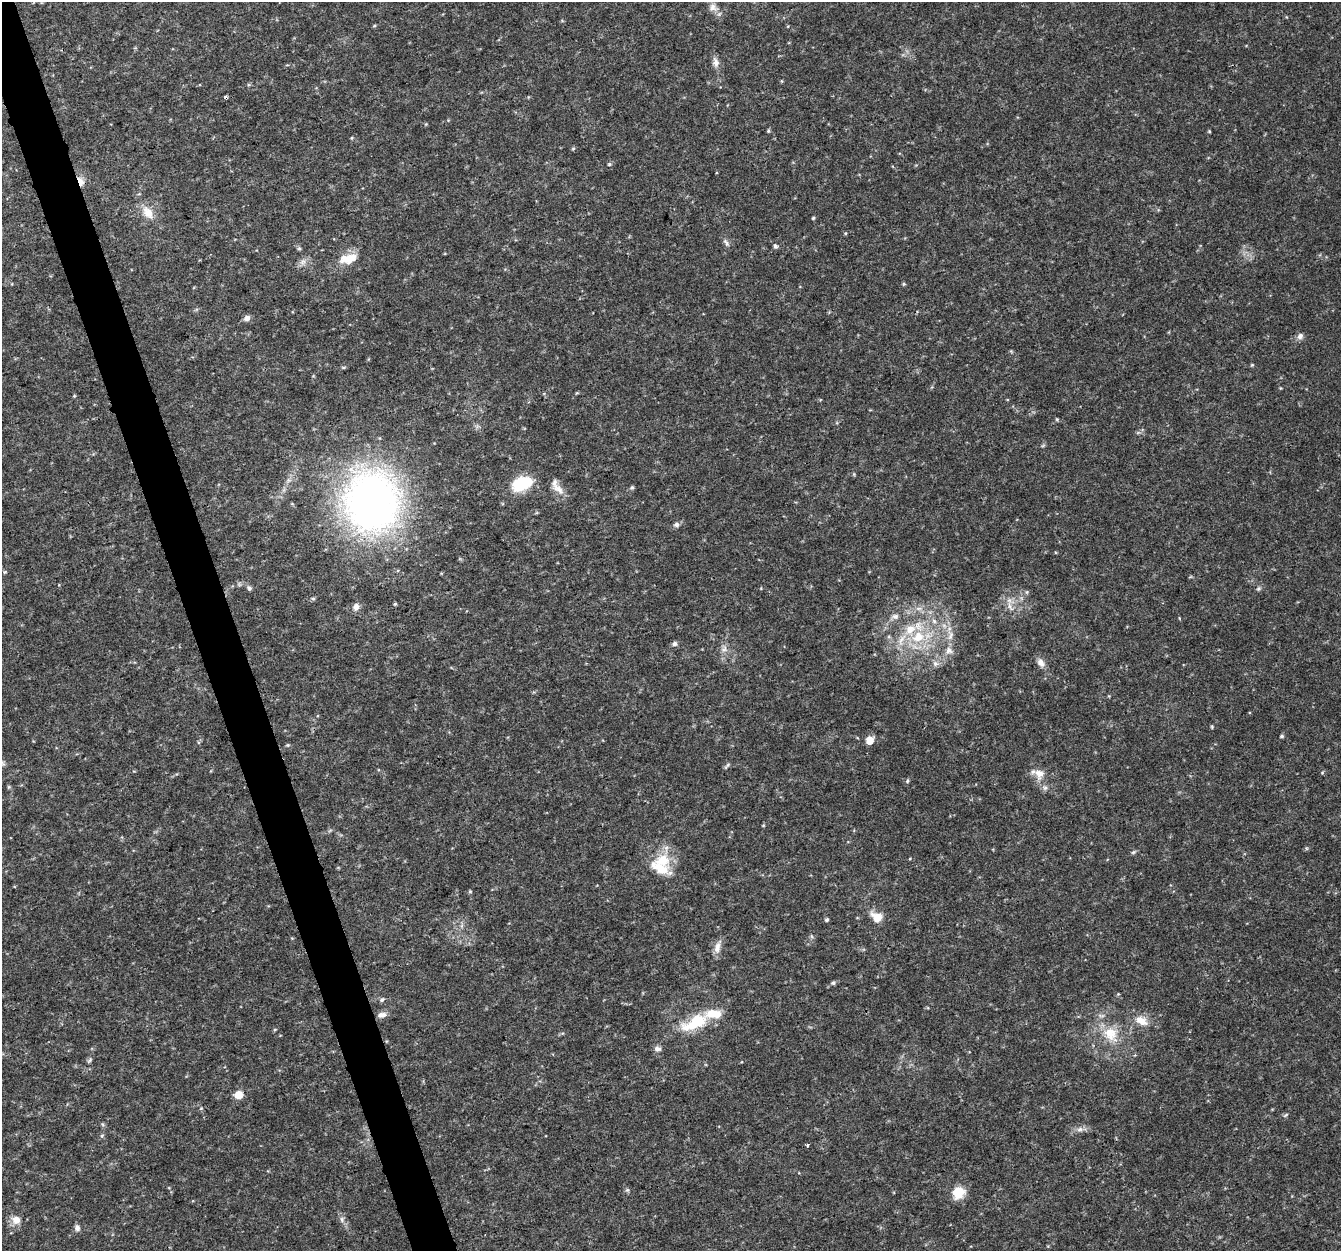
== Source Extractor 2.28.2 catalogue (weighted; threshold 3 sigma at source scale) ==
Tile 11 of 4 x 4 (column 3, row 3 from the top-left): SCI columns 2683-4021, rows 1368-2616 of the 5362 x 5182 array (HDU 1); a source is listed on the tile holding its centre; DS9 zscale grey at full resolution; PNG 1343 x 1253 px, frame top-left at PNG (2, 2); no overlay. Shown black and unused: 3% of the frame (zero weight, under 3 of 4 exposures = <1% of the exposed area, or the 3 px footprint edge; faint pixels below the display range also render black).
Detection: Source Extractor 2.28.2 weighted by HDU 2 'WHT'; one run over the whole footprint, this tile lists its part. Background 0.0306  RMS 0.0034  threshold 0.0155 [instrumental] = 3 sigma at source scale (4.5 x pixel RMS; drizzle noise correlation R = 1.50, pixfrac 1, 0.0396/0.0396 arcsec/px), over >= 5 px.
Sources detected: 79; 1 inside a brighter object's white glare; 1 cosmic-ray / hot-pixel residue — not listed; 5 inside a brighter listed object's ellipse — not listed separately; the other 72 listed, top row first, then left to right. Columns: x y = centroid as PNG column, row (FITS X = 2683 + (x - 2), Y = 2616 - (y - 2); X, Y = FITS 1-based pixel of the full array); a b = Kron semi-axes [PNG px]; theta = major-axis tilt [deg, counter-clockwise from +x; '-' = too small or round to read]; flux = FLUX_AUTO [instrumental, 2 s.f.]
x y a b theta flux
713 7 11 10 - 1.9
716 62 14 8 -77 1.8
768 131 5 4 - 0.4
1209 131 5 3 - 0.31
352 138 5 3 - 0.32
573 148 6 4 2 0.39
609 164 5 4 - 0.46
81 181 13 7 -66 2.3
148 212 19 12 -53 4.6
813 218 5 4 - 0.37
726 242 12 5 -57 0.99
775 246 5 5 - 0.76
299 248 5 5 - 0.51
348 259 24 12 13 6.1
303 262 8 6 44 1.4
904 284 5 4 - 0.4
247 318 8 7 - 1.3
1300 336 9 7 56 1.3
1252 365 5 3 - 0.33
1057 419 5 4 - 0.39
522 484 23 14 23 13
632 488 6 5 - 0.55
559 489 20 9 -40 3
372 502 50 44 -82 200
676 524 7 7 - 0.98
4 572 5 4 - 0.38
249 588 6 5 - 0.73
1258 589 7 5 18 0.6
395 604 5 4 - 0.38
1009 606 9 4 -82 1.1
356 607 9 7 77 1.7
895 616 9 7 4 1.4
934 621 8 4 -45 0.94
951 635 12 7 75 2
918 637 18 15 34 10
675 644 7 6 - 0.86
724 649 8 5 30 1.2
949 650 11 9 -39 2.1
935 663 8 7 - 1.3
1041 663 11 8 -57 2
1212 727 6 3 -73 0.35
1282 736 5 4 - 0.51
870 740 6 5 - 5.7
288 745 5 5 - 0.42
3 763 9 3 -46 0.58
727 765 9 3 56 0.6
1039 773 14 11 -26 3.2
907 781 6 4 83 0.51
1045 788 6 6 - 0.92
1133 852 6 5 - 0.55
663 860 25 18 9 9.5
470 891 5 4 - 0.4
877 917 15 11 -40 4.3
827 920 5 5 - 0.54
717 948 18 8 78 2.5
833 983 6 5 - 0.66
382 1000 7 5 49 0.65
382 1015 11 7 10 1.9
1141 1021 18 11 -29 4.3
695 1022 34 14 26 15
1111 1034 24 17 -55 9
657 1049 10 6 -10 1.2
89 1061 10 4 50 0.62
238 1095 6 6 - 6.6
1080 1129 10 6 18 1.4
102 1136 5 5 - 0.5
807 1145 4 3 - 0.67
627 1190 6 4 43 0.54
958 1193 13 11 32 7.3
342 1219 9 4 -89 0.89
16 1220 11 10 - 3
77 1228 8 6 -70 1.2
Overlapping masked pixels (flux is a lower limit): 2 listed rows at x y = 81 181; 372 502